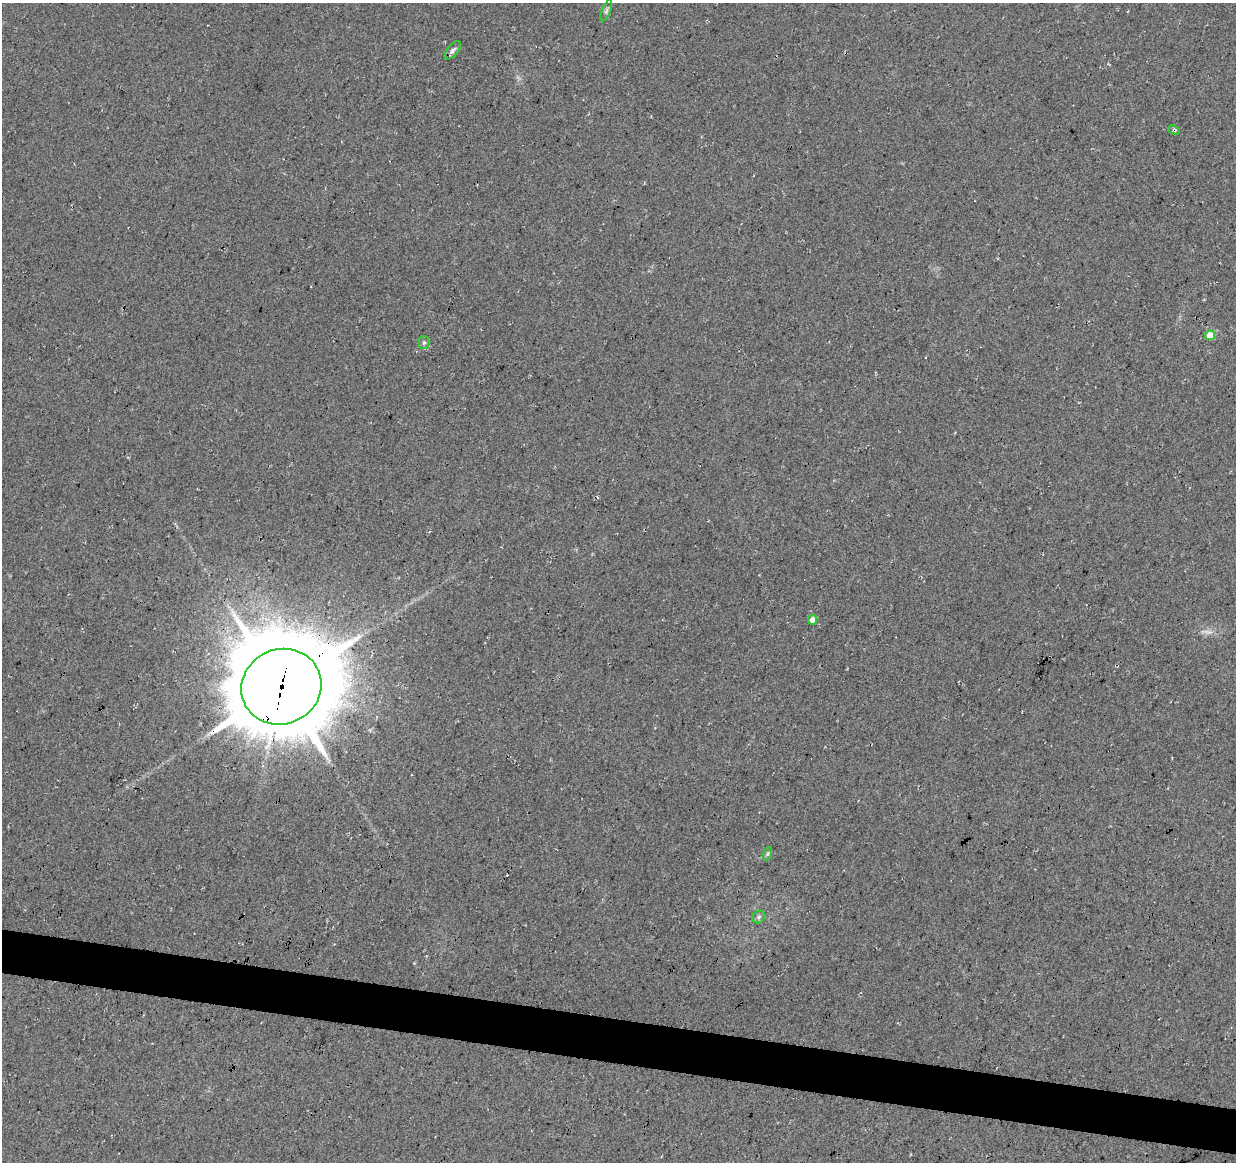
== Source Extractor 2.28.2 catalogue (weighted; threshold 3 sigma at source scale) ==
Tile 6 of 4 x 4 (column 2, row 2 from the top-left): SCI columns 1235-2468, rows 2544-3703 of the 4944 x 5147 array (HDU 1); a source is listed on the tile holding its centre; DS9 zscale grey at full resolution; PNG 1238 x 1164 px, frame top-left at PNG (2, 3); each listed source drawn as its Kron ellipse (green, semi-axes under 4 px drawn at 4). Shown black and unused: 4% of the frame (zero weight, under 3 of 4 exposures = <1% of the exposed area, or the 3 px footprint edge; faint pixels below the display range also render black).
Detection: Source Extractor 2.28.2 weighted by HDU 2 'WHT'; one run over the whole footprint, this tile lists its part. Background 0.0376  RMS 0.01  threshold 0.0463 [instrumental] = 3 sigma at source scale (4.5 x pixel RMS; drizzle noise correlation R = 1.50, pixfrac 1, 0.0396/0.0396 arcsec/px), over >= 5 px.
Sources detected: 12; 1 too faint to see at this stretch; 1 cosmic-ray / hot-pixel residue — neither listed nor drawn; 1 inside a brighter listed object's ellipse — not listed separately; the other 9 listed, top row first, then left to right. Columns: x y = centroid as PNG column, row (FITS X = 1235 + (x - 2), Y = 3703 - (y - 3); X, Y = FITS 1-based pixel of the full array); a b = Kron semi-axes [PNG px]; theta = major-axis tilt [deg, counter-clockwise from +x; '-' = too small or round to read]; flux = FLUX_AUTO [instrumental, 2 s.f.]
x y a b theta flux
606 11 11 4 69 2.5
453 50 11 5 50 3.2
1174 130 6 4 -25 1.4
1210 335 5 5 - 20
424 342 6 5 - 2
813 620 4 4 - 11
281 687 40 37 23 13000
767 854 6 4 71 1.6
759 917 7 5 48 2.5
Overlapping masked pixels (flux is a lower limit): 2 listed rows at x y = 1174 130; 281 687